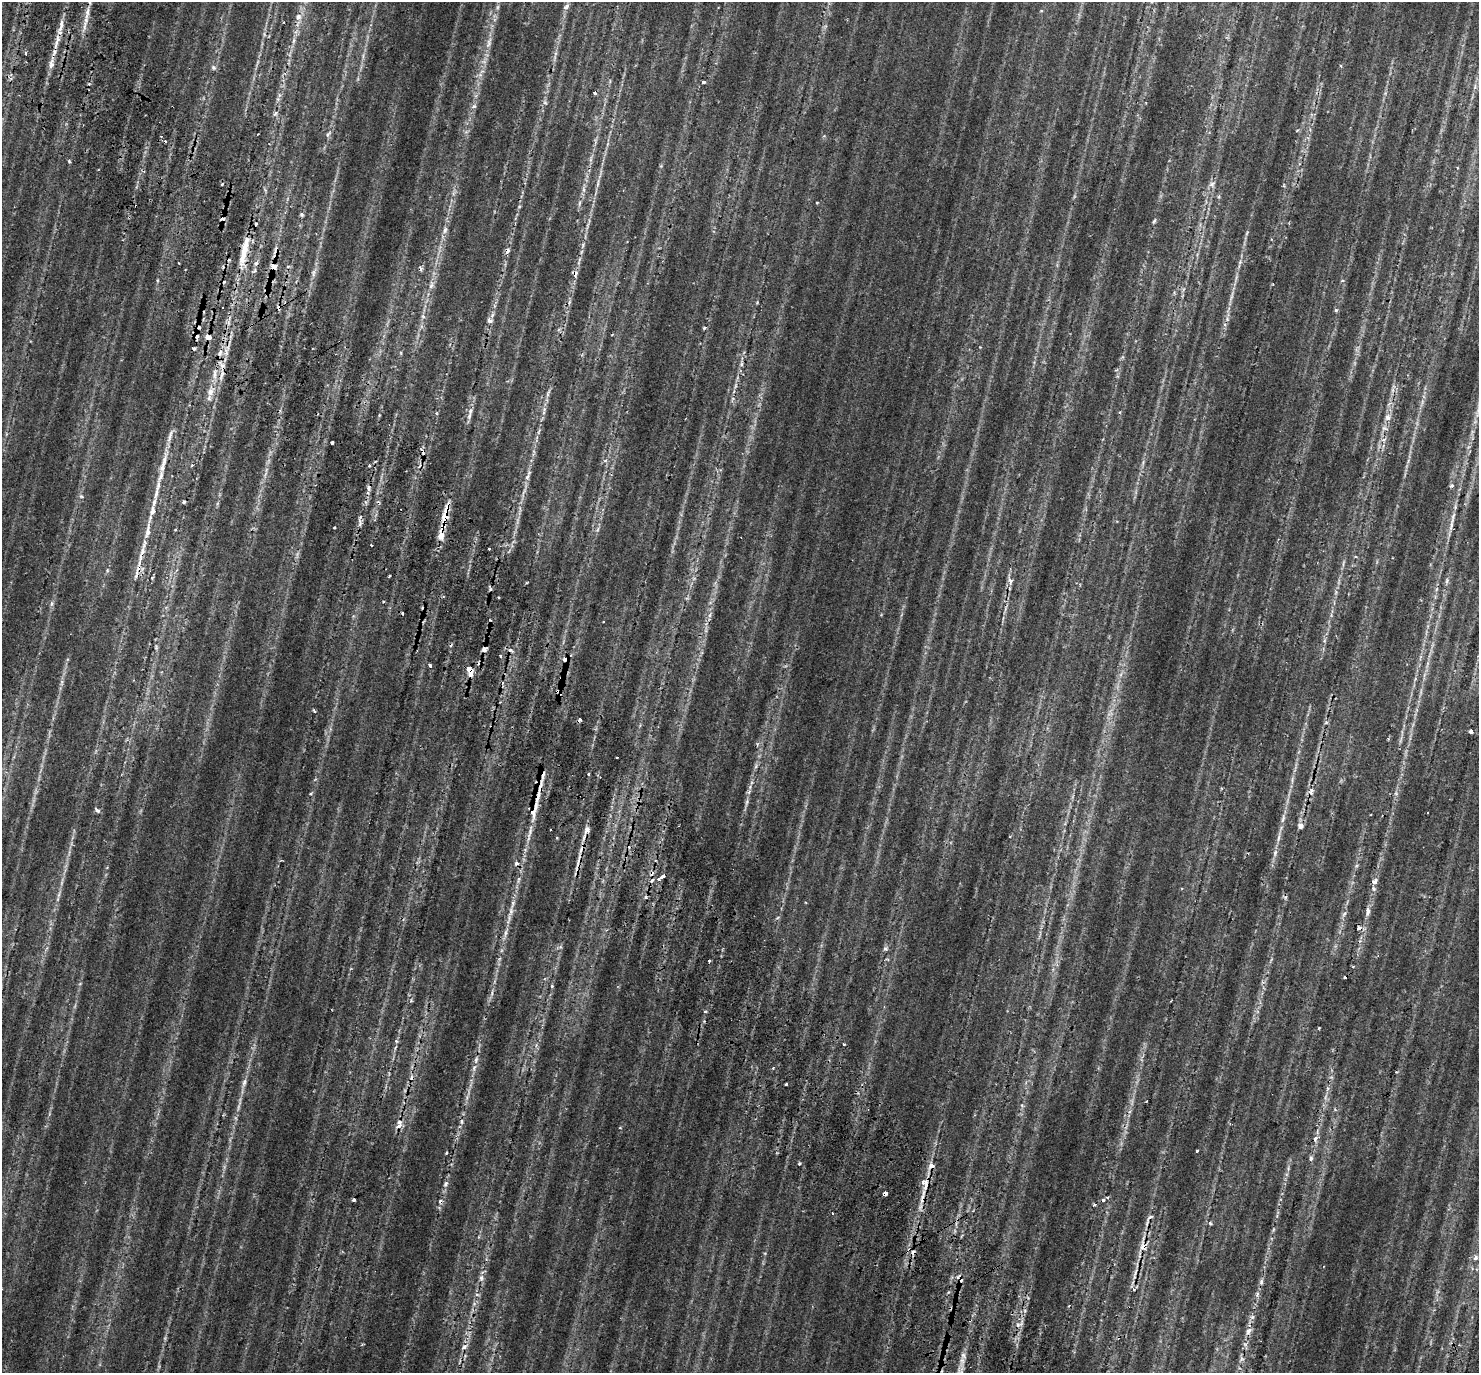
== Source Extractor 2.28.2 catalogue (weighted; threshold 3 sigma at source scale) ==
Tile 11 of 4 x 4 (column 3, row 3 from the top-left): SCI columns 3023-4499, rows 1589-2959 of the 6050 x 5977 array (HDU 1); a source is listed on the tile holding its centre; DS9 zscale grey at full resolution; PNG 1481 x 1375 px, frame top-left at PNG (2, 2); no overlay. Shown black and unused: <1% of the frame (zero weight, under 2 of 3 exposures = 5% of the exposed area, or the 3 px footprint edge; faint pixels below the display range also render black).
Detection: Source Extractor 2.28.2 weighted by HDU 2 'WHT'; one run over the whole footprint, this tile lists its part. Background 0.0706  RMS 0.0056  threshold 0.0252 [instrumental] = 3 sigma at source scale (4.5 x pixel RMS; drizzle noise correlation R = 1.50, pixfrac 1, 0.0396/0.0396 arcsec/px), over >= 5 px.
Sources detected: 191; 2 too faint to see at this stretch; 34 cosmic-ray / hot-pixel residue — not listed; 11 inside a brighter listed object's ellipse — not listed separately; the other 144 listed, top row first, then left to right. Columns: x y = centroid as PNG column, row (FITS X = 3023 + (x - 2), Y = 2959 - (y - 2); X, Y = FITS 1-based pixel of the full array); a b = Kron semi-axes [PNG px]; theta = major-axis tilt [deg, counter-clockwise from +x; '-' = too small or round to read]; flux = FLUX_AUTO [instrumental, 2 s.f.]
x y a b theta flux
566 6 9 6 43 2.2
1041 11 4 3 - 0.65
87 13 18 5 81 4.4
298 17 9 8 - 2.6
57 40 20 5 76 5.1
293 41 8 4 71 1.2
488 43 13 6 80 2.9
26 53 5 3 - 0.88
51 64 17 6 83 3.6
214 67 7 5 -46 1.2
703 82 4 3 - 1.3
545 103 6 4 -18 0.87
474 106 6 6 - 1.2
275 114 8 5 53 1.2
328 134 7 4 45 1
69 161 3 3 - 1.1
222 184 4 2 - 0.53
598 184 7 4 70 1
1212 184 9 7 43 2.2
579 203 7 4 71 0.92
817 203 3 3 - 0.57
136 206 3 3 - 2.4
301 215 6 5 - 0.84
1154 221 7 4 46 0.8
445 230 9 6 79 2
243 255 34 8 78 12
274 266 7 6 - 4.9
313 273 12 4 89 2
575 274 11 7 -85 2.1
431 285 12 5 69 2.5
1232 296 17 3 79 2.4
570 302 6 3 68 0.83
1336 310 5 4 - 0.81
423 317 6 4 -20 0.76
1227 319 6 4 -73 0.9
490 320 7 5 -29 1.8
229 323 7 4 -71 1.4
704 328 5 3 - 0.6
196 336 7 7 - 1.8
208 337 8 7 - 3.4
220 353 11 6 67 2.9
741 364 6 4 -48 0.88
214 374 15 5 90 3.3
210 392 11 9 75 4.4
548 394 11 4 68 1.6
469 416 11 5 72 2.1
1388 418 9 7 -1 2.2
170 436 19 4 72 3.1
332 442 3 3 - 1.6
605 461 6 4 1 0.89
164 462 19 6 75 5
192 465 5 3 - 0.45
369 465 3 3 - 1.6
527 477 12 5 66 2
158 486 17 6 76 3.4
1452 486 4 4 - 1.9
368 488 9 4 -80 1.5
81 496 6 4 -43 0.78
153 511 8 7 - 3
445 514 33 8 77 11
360 523 12 3 80 1.7
1451 525 24 4 79 4.1
334 528 3 3 - 1.5
371 545 3 3 - 2.9
489 549 3 3 - 1.6
141 553 30 5 74 6.4
1343 563 10 3 79 1.1
389 576 3 3 - 0.98
152 578 5 4 - 0.83
1010 581 9 5 -76 2.2
1447 581 9 3 77 1.1
490 589 6 5 - 0.88
499 597 3 2 - 0.8
384 602 3 3 - 0.64
52 604 6 5 - 1.3
484 650 4 3 - 4.8
500 656 3 3 - 1.9
565 659 10 6 12 2
430 665 4 3 - 1.9
469 670 9 5 -62 9.3
314 711 7 3 -53 0.62
580 720 4 3 - 2.9
1326 722 5 3 - 0.68
1471 731 4 3 - 1.7
616 758 3 3 - 2.1
756 766 7 4 72 1.1
589 774 3 3 - 1.7
1311 791 11 7 73 2.7
538 795 33 6 75 9.5
97 810 6 4 -47 1.7
1427 812 3 2 - 0.45
1283 819 13 4 72 2.1
1301 826 8 7 - 2.1
587 830 9 7 67 2.5
530 831 20 5 76 3.7
557 838 3 2 - 0.62
1279 838 12 4 82 2
1275 852 8 5 64 1.6
516 863 7 6 - 1.5
662 877 6 3 33 9.5
518 880 7 4 71 0.97
1374 881 9 6 33 1.8
59 895 8 3 71 1.2
646 897 5 4 - 0.86
806 902 3 3 - 0.48
511 911 10 5 90 2
1368 912 14 6 84 2.6
1344 914 8 4 46 1.2
1359 928 4 4 - 5.3
505 933 10 4 79 1.8
886 949 6 5 - 1.4
552 986 5 3 - 0.63
705 1011 4 3 - 1.3
1319 1028 4 2 - 0.43
396 1041 6 4 -71 0.73
844 1045 3 3 - 1.2
476 1060 9 5 74 1.9
244 1082 12 6 76 2.3
786 1084 3 3 - 2.2
462 1121 8 4 -82 1.1
399 1126 10 6 28 2.3
620 1128 4 3 - 0.43
1197 1151 3 3 - 1.8
446 1153 4 2 - 0.47
1311 1158 7 5 76 1.1
931 1166 10 7 -2 2.4
446 1184 8 5 54 1.4
885 1193 3 3 - 26
922 1197 26 5 79 5.6
354 1200 3 3 - 1
1143 1246 13 9 -74 4.5
1476 1258 7 6 - 1.8
1135 1272 16 3 69 2.1
481 1278 7 6 - 1.8
960 1279 8 5 -72 2.7
1261 1282 7 5 89 1.3
477 1294 6 4 -1 0.93
1257 1294 7 4 71 1.1
1252 1317 6 6 - 1.3
1248 1331 11 7 64 2.5
1245 1344 7 4 -19 0.93
464 1347 8 6 30 1.9
963 1355 8 6 -72 1.9
1242 1359 7 4 -18 0.93
Overlapping masked pixels (flux is a lower limit): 17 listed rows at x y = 51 64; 136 206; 274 266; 575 274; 196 336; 445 514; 141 553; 565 659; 469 670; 580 720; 1311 791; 538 795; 662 877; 885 1193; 922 1197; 1143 1246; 960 1279
Unlisted compact peaks at least as high as the median listed source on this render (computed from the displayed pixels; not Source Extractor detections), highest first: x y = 1210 1223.